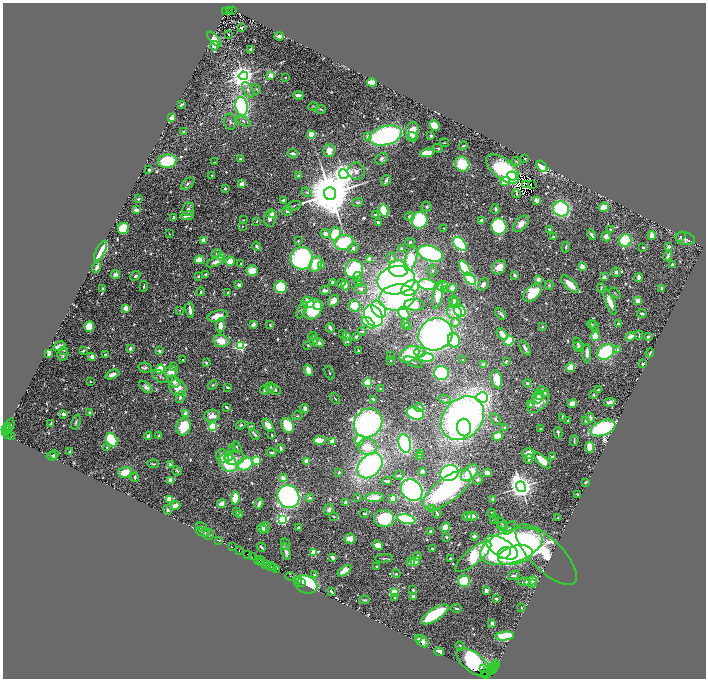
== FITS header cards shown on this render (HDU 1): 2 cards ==
NAXIS1  =                 1407
NAXIS2  =                 1352

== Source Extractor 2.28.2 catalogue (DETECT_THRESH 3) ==
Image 1407 x 1352 px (HDU 1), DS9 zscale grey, zoomed out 1/2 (1 PNG px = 2 x 2 image px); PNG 708 x 680 px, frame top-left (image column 2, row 1351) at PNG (3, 3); each listed source drawn as its Kron ellipse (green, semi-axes under 4 px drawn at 4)
Background 0.8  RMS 0.032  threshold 0.096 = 3 sigma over >= 5 px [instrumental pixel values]
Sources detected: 811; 62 cannot appear on this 1/2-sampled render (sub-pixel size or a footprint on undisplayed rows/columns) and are neither listed nor drawn; of the other 749, the 500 brightest by FLUX_AUTO listed and drawn (249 fainter detections omitted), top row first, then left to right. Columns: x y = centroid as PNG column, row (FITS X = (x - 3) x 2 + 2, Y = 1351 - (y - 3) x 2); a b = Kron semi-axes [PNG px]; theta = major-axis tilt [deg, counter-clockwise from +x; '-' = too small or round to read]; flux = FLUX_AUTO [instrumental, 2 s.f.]
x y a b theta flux
233 10 3 2 - 280
226 11 3 1 - 110
229 11 3 3 - 170
241 28 2 2 - 9.4
228 34 2 2 - 7.6
279 36 5 3 - 21
214 39 9 3 -49 160
214 46 5 3 - 59
251 49 3 2 - 16
271 75 2 2 - 150
243 76 4 4 - 6500
286 77 2 2 - 19
372 82 4 3 - 260
256 89 5 3 - 7.6
248 90 8 4 -61 24
298 95 5 3 - 37
181 104 4 2 - 18
242 106 9 6 -79 1100
313 106 5 3 - 7.4
321 109 5 3 - 7.6
172 118 4 3 - 78
230 122 8 6 -75 24
244 122 7 3 -26 15
434 125 6 4 -44 110
412 131 9 6 81 110
183 132 2 2 - 13
311 134 3 2 - 220
386 135 16 9 16 1700
368 136 2 2 - 52
431 136 3 2 - 14
412 137 5 5 - 16
444 143 5 3 - 6.2
463 146 4 2 - 12
438 148 5 3 - 9.8
329 151 6 6 - 59
293 153 5 3 - 27
427 153 7 3 10 210
525 158 2 2 - 6.7
240 159 4 3 - 13
382 159 7 5 33 17
167 161 9 6 7 300
516 161 4 3 - 6.5
215 162 3 2 - 6.3
462 164 8 7 - 230
542 166 6 4 -52 250
503 169 20 9 -39 490
149 170 2 2 - 12
356 171 8 8 - 31
344 174 5 4 - 6800
212 175 3 2 - 6.3
298 176 3 3 - 13
512 176 5 4 - 2400
386 180 5 3 - 23
505 182 4 4 - 160
188 184 7 5 37 19
242 184 4 3 - 61
532 184 3 2 - 7.4
525 185 2 1 - 9
225 188 3 2 - 8.9
307 192 5 3 - 11
330 194 6 6 - 58000
517 194 4 2 - 6.4
138 199 2 2 - 11
536 200 3 3 - 33
283 201 3 2 - 16
357 202 5 3 - 8.5
294 206 8 2 19 8.1
427 207 5 4 - 11
604 207 5 3 - 96
188 209 7 6 - 20
495 209 5 3 - 18
561 209 8 7 - 680
136 210 2 2 - 83
384 210 6 4 -75 180
287 211 6 4 11 14
272 214 2 2 - 77
376 215 4 2 - 11
187 216 7 2 10 38
410 217 5 4 - 18
173 218 3 2 - 25
270 218 9 6 79 45
243 220 3 2 - 6.4
419 220 8 8 - 610
482 220 3 3 - 54
257 221 4 2 - 7.3
378 222 3 2 - 20
521 224 10 6 46 48
242 226 2 2 - 6.7
499 227 8 7 - 790
123 228 6 5 - 210
444 228 2 2 - 9.4
549 229 4 3 - 11
610 230 3 2 - 15
169 234 2 2 - 11
325 234 5 4 - 42
335 234 7 5 65 190
591 235 5 2 - 18
652 235 4 3 - 91
554 237 3 3 - 14
606 237 5 4 - 37
681 237 6 4 55 6.8
685 239 10 6 -13 27
203 240 3 3 - 58
298 241 2 2 - 21
625 241 6 6 - 370
410 242 4 3 - 10
344 243 9 7 19 330
460 244 8 5 -46 700
257 246 5 3 - 14
668 246 4 3 - 13
566 247 5 3 - 8.2
643 247 2 2 - 28
353 248 5 4 - 17
402 249 3 3 - 15
100 251 11 4 61 340
216 254 5 3 - 6.7
430 254 13 7 -18 1000
668 256 5 3 - 17
221 257 4 3 - 140
302 258 11 11 - 1400
392 258 5 4 - 13
369 259 3 3 - 63
411 259 13 5 74 280
199 260 5 3 - 140
230 261 4 4 - 77
215 262 10 4 22 31
241 264 3 2 - 9.2
316 264 8 6 66 140
673 264 4 2 - 13
322 265 4 3 - 40
97 267 6 3 69 29
499 267 8 6 49 80
582 267 3 2 - 170
465 268 9 4 -57 560
354 269 9 8 - 640
398 269 9 8 - 270
252 271 5 5 - 92
432 271 6 4 -85 9.2
616 272 4 4 - 16
116 274 5 4 - 24
205 275 4 3 - 7.9
514 275 3 3 - 19
135 276 5 3 - 14
198 276 4 3 - 6.8
357 277 5 4 - 30
604 277 3 3 - 29
639 278 4 3 - 41
470 279 7 4 -47 510
538 279 2 2 - 92
396 280 19 14 10 3100
359 282 3 2 - 15
332 283 4 2 - 22
341 283 4 3 - 26
483 284 7 5 66 31
570 284 11 5 -43 95
239 285 4 3 - 23
345 285 5 3 - 33
427 285 9 5 -9 410
549 285 5 4 - 9.6
144 286 5 2 - 8.3
443 286 6 3 30 120
281 287 6 6 - 300
103 288 2 2 - 38
410 288 9 7 35 540
452 288 4 4 - 44
602 288 5 4 - 20
662 288 3 2 - 12
361 289 6 5 - 22
444 289 3 3 - 72
325 290 5 3 - 21
201 292 4 2 - 11
228 293 4 3 - 13
532 293 10 7 42 240
615 293 6 3 -45 7.8
438 295 14 5 79 99
397 297 18 13 9 1000
333 301 6 4 48 55
453 301 6 4 80 23
638 301 3 3 - 78
308 302 6 5 - 170
456 302 5 3 - 24
610 302 14 4 -69 80
415 305 10 6 -2 86
318 306 3 3 - 280
354 306 6 5 - 130
126 308 2 2 - 180
313 309 11 8 51 340
379 309 9 6 -56 170
179 310 4 3 - 6.8
190 310 8 2 -82 39
302 310 9 4 64 14
460 311 6 5 - 470
454 312 7 6 - 64
404 313 6 5 - 200
642 313 4 2 - 8.9
500 314 6 3 -55 16
217 316 10 5 15 77
373 316 11 8 -57 1400
455 322 4 4 - 32
369 323 8 4 -39 350
253 324 3 2 - 39
405 324 4 3 - 38
591 324 4 3 - 6.8
619 324 3 2 - 11
220 325 7 4 88 46
270 325 3 2 - 16
408 326 4 3 - 7.7
594 326 5 4 - 8.7
89 327 5 5 - 160
543 327 3 2 - 7.1
330 328 5 2 - 30
362 332 4 2 - 12
343 334 3 2 - 6.6
435 334 17 15 29 2800
502 334 6 3 -52 48
639 335 4 1 - 6.4
313 336 4 3 - 6.8
595 336 5 3 - 220
630 336 5 3 - 46
648 336 3 2 - 11
347 337 4 3 - 66
356 337 3 2 - 15
314 340 5 4 - 16
454 340 7 5 -71 310
221 341 8 6 -11 100
348 341 4 3 - 6.6
509 341 5 4 - 260
319 343 5 4 - 24
578 344 6 4 -69 18
308 345 3 3 - 8
59 346 6 3 29 25
240 346 3 3 - 1000
579 347 5 4 - 15
525 348 8 3 -58 35
130 349 4 3 - 20
64 350 3 2 - 6.5
618 350 3 3 - 14
83 351 3 2 - 14
160 351 2 2 - 39
358 351 3 2 - 8.5
420 352 5 5 - 22
606 352 9 7 38 550
49 353 4 3 - 44
587 353 9 3 90 43
650 353 4 2 - 8.1
63 354 6 5 - 15
409 354 11 7 32 340
106 355 3 3 - 22
92 356 3 3 - 40
390 356 2 2 - 6.4
426 357 7 4 3 420
183 360 2 2 - 9.5
463 360 3 2 - 7.3
391 361 2 2 - 7.4
506 361 3 2 - 6.2
413 362 10 2 -24 8.5
206 363 4 3 - 12
484 364 3 3 - 18
643 364 2 2 - 8.5
174 367 2 2 - 9.2
570 367 4 3 - 160
145 368 7 5 -9 19
160 369 5 3 - 320
308 370 6 4 -73 83
171 372 6 5 - 72
329 373 7 2 -65 7
441 373 7 7 - 740
112 374 7 4 22 43
160 377 9 5 -33 19
497 379 9 5 -78 140
90 381 2 2 - 7.1
174 382 6 5 - 38
368 382 4 4 - 280
527 383 4 3 - 12
212 385 5 3 - 9
146 387 7 4 -41 25
227 387 3 2 - 11
270 387 5 4 - 11
178 388 9 7 -44 87
380 389 4 4 - 7.3
265 390 5 4 - 22
274 390 7 4 -24 20
598 390 4 3 - 7
544 392 6 4 -40 35
539 395 6 4 -60 15
594 395 2 2 - 26
180 397 5 4 - 19
335 398 6 2 -52 7.4
482 398 6 5 - 4300
537 398 6 5 - 31
373 399 4 2 - 15
445 399 6 3 -7 10
539 402 13 7 46 82
610 402 6 4 10 23
572 403 4 4 - 74
530 405 4 3 - 8.9
226 407 3 2 - 15
419 407 4 4 - 18
305 409 4 3 - 33
89 413 2 2 - 51
185 413 3 2 - 48
415 413 9 6 -16 470
64 414 3 3 - 20
212 416 8 6 6 64
297 416 5 4 - 9.1
563 417 3 3 - 15
462 418 24 19 46 2800
590 418 5 3 - 22
495 419 7 4 -51 12
568 420 3 3 - 10
586 421 4 3 - 15
76 422 8 4 71 14
368 423 15 13 48 2600
51 424 4 2 - 23
10 425 7 3 75 17
241 425 5 3 - 11
268 425 7 4 -53 70
288 425 8 6 -59 180
252 426 3 2 - 9.2
7 427 2 2 - 150
183 427 9 7 73 250
212 427 3 3 - 780
505 427 2 2 - 34
464 428 9 7 -87 590
603 428 13 7 22 1200
6 429 2 2 - 210
8 429 2 1 - 110
541 429 2 2 - 15
6 433 3 1 - 130
558 433 6 2 -82 16
254 434 6 2 -49 19
7 435 2 1 - 45
272 435 2 2 - 8.1
148 436 4 3 - 20
158 436 3 3 - 11
498 436 5 4 - 84
11 437 3 1 - 500
112 440 7 5 -58 600
319 440 6 3 5 150
359 440 5 4 - 110
574 440 5 2 - 8.2
333 442 4 3 - 75
405 443 9 6 -75 900
237 447 6 3 -57 9.1
367 447 10 8 -6 170
590 447 5 3 - 150
107 448 3 3 - 6.4
233 448 4 3 - 16
281 448 4 2 - 18
70 452 4 3 - 13
272 452 5 2 - 16
420 454 4 3 - 8.5
528 454 6 5 - 68
54 455 4 2 - 18
52 456 5 2 - 20
222 456 7 6 - 57
229 456 5 3 - 140
420 457 4 3 - 17
552 457 3 3 - 14
235 458 10 6 11 48
529 459 5 3 - 15
256 460 3 3 - 490
542 460 10 4 -42 150
307 461 2 2 - 170
228 463 10 8 -47 310
153 464 5 3 - 8.3
170 464 3 3 - 9
245 464 8 6 28 340
370 466 14 10 46 1300
177 471 5 3 - 10
422 471 3 2 - 27
125 472 7 5 16 110
339 472 4 3 - 8.3
449 473 9 7 24 1100
469 473 10 6 41 180
487 473 3 3 - 64
399 475 5 2 - 7.6
135 477 4 3 - 12
283 478 4 3 - 42
478 479 5 5 - 15
171 480 2 2 - 190
387 481 5 2 - 14
586 482 3 2 - 16
521 487 6 4 -54 9600
412 490 11 10 - 1200
447 490 29 12 37 1000
578 494 3 2 - 9.1
288 497 12 10 -54 2700
357 497 3 2 - 8.3
375 497 9 4 4 78
235 498 7 3 82 200
310 498 4 3 - 11
393 498 3 3 - 70
169 499 3 3 - 360
493 499 4 4 - 22
345 502 4 3 - 18
259 503 5 2 - 31
222 504 5 3 - 55
175 506 5 4 - 43
431 509 3 3 - 16
168 510 4 3 - 11
329 510 6 4 59 17
236 512 3 2 - 7.9
437 513 4 2 - 10
492 513 4 3 - 10
364 514 5 3 - 9.2
239 515 3 2 - 13
334 516 4 2 - 8
467 516 5 3 - 33
472 516 5 3 - 30
558 518 2 2 - 6.4
282 519 4 3 - 1400
384 519 10 8 3 420
406 519 9 4 -12 620
494 519 5 4 - 7.8
502 523 7 3 -40 12
502 526 5 3 - 8.8
202 527 6 4 -30 12
265 527 5 3 - 20
299 527 3 2 - 21
445 527 5 4 - 58
510 528 8 3 53 9.5
262 529 5 3 - 54
430 531 3 2 - 17
203 532 7 2 -23 7.3
209 534 5 5 - 22
474 536 3 3 - 16
446 537 2 2 - 11
350 539 5 5 - 57
218 541 2 1 - 15
285 544 6 3 -66 8.2
378 545 5 4 - 73
511 546 32 16 19 3800
232 547 2 1 - 100
261 547 5 2 - 14
501 547 18 9 -31 1200
432 549 2 2 - 13
239 550 2 2 - 250
286 551 9 3 -75 24
314 552 3 3 - 440
504 553 7 5 42 430
546 554 40 16 -45 660
247 555 3 2 - 230
515 555 17 9 15 1600
417 556 4 3 - 15
252 557 3 1 - 120
332 557 3 2 - 48
473 557 22 7 39 670
384 558 9 3 5 8.5
450 558 2 2 - 9.5
260 560 4 2 - 170
259 561 4 1 - 470
415 561 5 4 - 68
411 562 4 3 - 49
262 563 2 2 - 75
266 565 4 1 - 260
270 566 4 2 - 240
377 566 2 2 - 8.7
273 567 3 2 - 120
277 570 2 1 - 70
344 571 8 4 36 100
396 574 4 3 - 9.2
314 575 3 3 - 7
290 576 5 2 - 150
514 576 6 3 16 19
298 581 2 1 - 110
464 581 6 5 - 240
531 581 6 3 23 230
301 582 2 1 - 180
524 582 6 3 -4 31
533 583 2 2 - 40
306 584 12 8 -22 610
413 590 3 2 - 11
331 591 3 2 - 14
486 591 4 3 - 33
394 592 3 3 - 270
413 596 3 3 - 15
395 598 4 3 - 9.8
496 599 3 2 - 10
364 600 5 2 - 9.4
456 608 5 3 - 10
521 608 2 2 - 6.2
435 614 16 6 33 460
492 623 3 2 - 21
505 636 9 4 7 340
418 639 2 2 - 27
422 641 7 5 -41 37
460 646 5 2 - 8.9
439 652 4 3 - 62
473 662 20 9 -37 1100
496 664 4 1 - 59
495 667 2 2 - 120
494 668 3 1 - 88
483 669 2 1 - 32
487 669 3 1 - 100
490 669 3 2 - 190
493 670 2 1 - 82
490 672 2 1 - 54
485 675 2 2 - 130
487 675 2 1 - 94
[249 fainter detections neither listed nor drawn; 62 sub-pixel or undisplayed-footprint detections neither listed nor drawn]